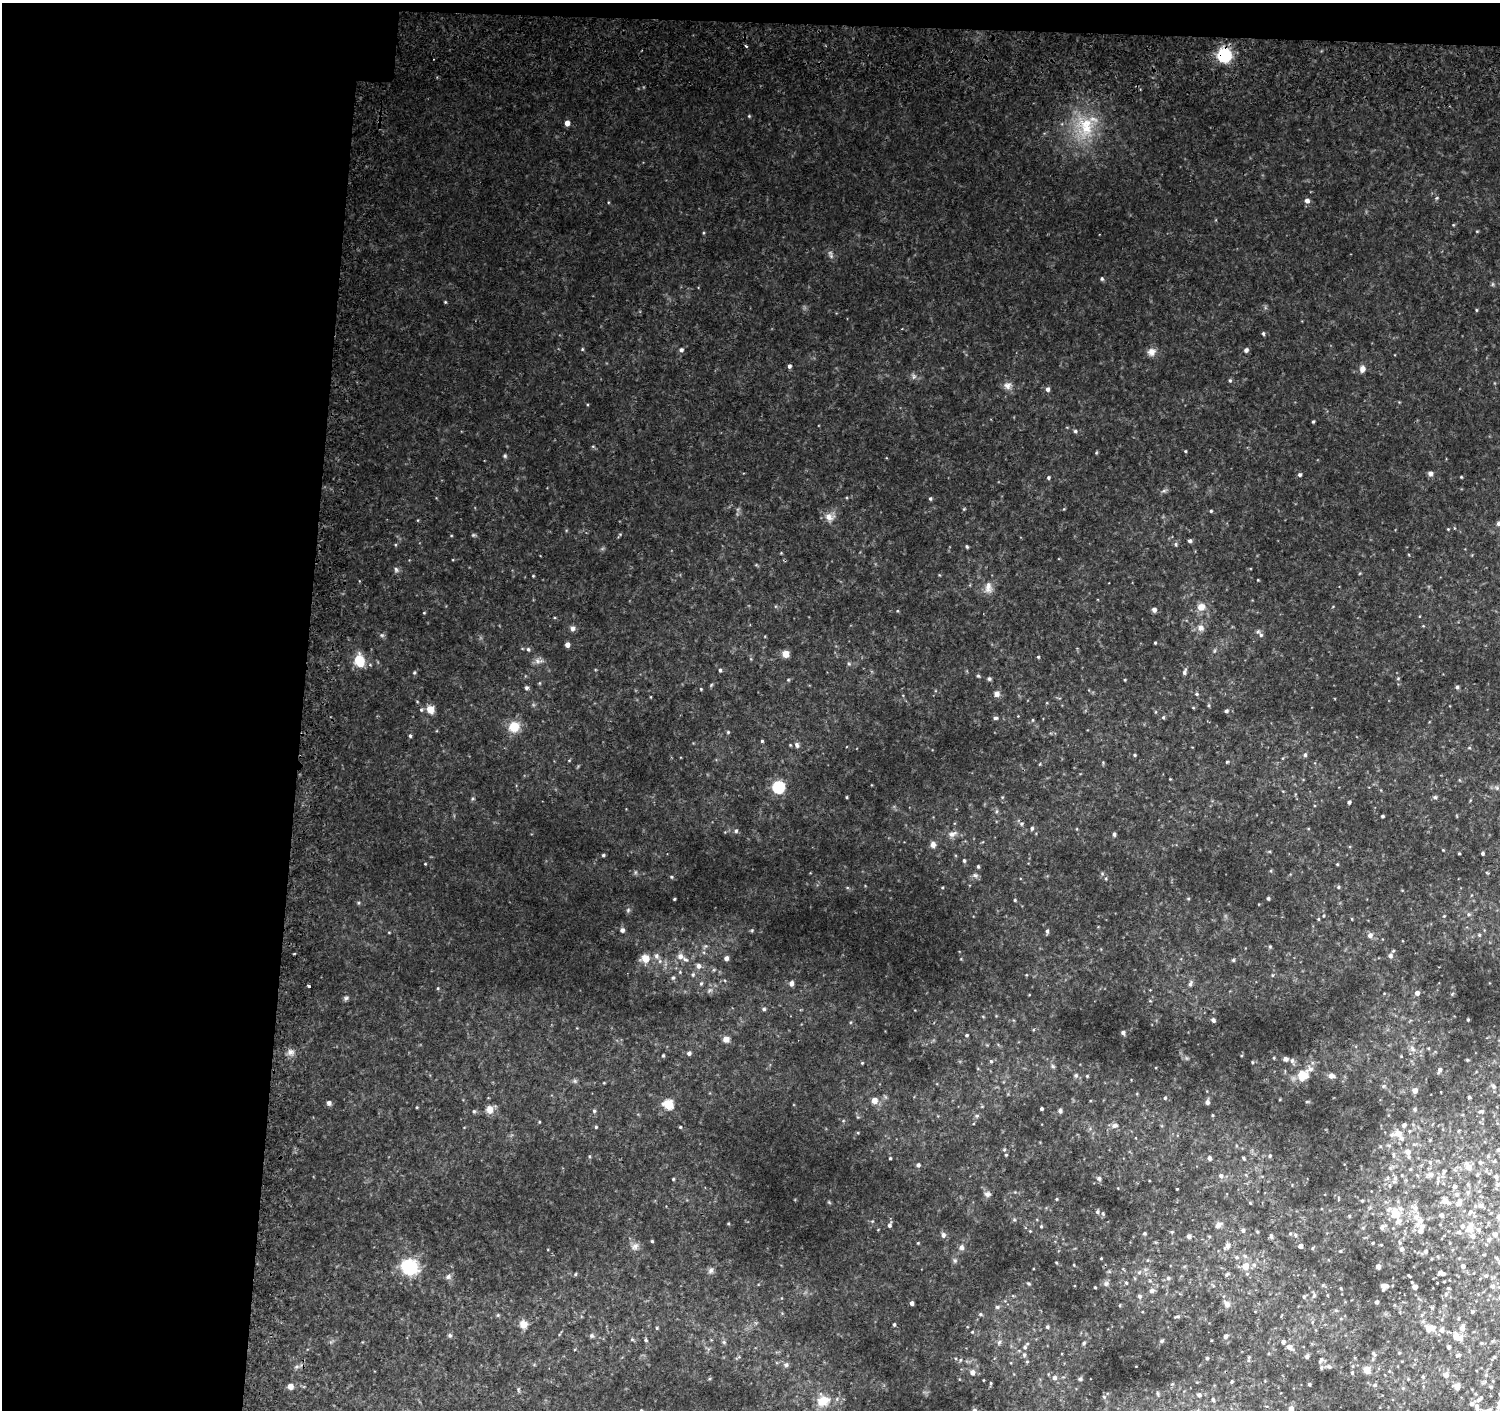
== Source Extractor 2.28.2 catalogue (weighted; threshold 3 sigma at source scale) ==
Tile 1 of 3 x 3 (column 1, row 1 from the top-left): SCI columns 50-1547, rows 3177-4584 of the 4581 x 4886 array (HDU 1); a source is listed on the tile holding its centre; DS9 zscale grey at full resolution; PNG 1502 x 1412 px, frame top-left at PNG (2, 3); no overlay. Shown black and unused: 22% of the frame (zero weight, under 2 of 3 exposures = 5% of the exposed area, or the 3 px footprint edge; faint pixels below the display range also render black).
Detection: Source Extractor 2.28.2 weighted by HDU 2 'WHT'; one run over the whole footprint, this tile lists its part. Background 0.0451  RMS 0.0081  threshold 0.0362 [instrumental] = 3 sigma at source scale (4.5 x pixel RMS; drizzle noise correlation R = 1.50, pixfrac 1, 0.0396/0.0396 arcsec/px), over >= 5 px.
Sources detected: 286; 16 inside a brighter listed object's ellipse — not listed separately; the other 270 listed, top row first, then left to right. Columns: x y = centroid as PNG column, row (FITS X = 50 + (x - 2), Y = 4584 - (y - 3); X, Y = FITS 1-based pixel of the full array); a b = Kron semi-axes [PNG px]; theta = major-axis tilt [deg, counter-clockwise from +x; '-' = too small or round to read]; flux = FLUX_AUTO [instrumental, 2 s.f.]
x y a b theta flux
746 46 4 3 - 0.75
1224 55 10 10 - 38
567 123 5 4 - 4.2
1086 124 19 12 22 17
1307 201 5 5 - 3.1
1102 279 5 4 - 1
1263 333 4 4 - 0.87
681 350 5 5 - 1.5
1246 350 5 4 - 1.8
1151 352 10 9 - 4
789 366 4 4 - 1.8
1362 369 8 7 - 3.2
1230 380 4 4 - 0.95
1007 386 9 9 - 3.5
1048 389 5 5 - 1.9
1313 422 3 3 - 0.82
1075 431 4 4 - 1.1
1185 451 4 3 - 0.62
505 456 6 4 -72 0.93
1430 473 6 6 - 2.2
1300 475 4 4 - 1.3
1048 477 5 4 - 0.98
930 499 5 4 - 1
1211 511 4 3 - 0.83
829 517 9 8 - 4.3
1498 523 5 5 - 1.8
1190 541 5 4 - 1.4
1176 544 5 3 - 0.98
967 546 4 3 - 0.92
396 569 7 4 -45 1.2
988 587 16 6 90 4
1201 607 9 8 - 5.7
1154 610 5 4 - 2.6
572 628 7 6 - 2
1200 628 9 8 - 3
1261 635 5 5 - 1.3
1155 643 3 3 - 0.71
567 645 5 4 - 3.1
528 649 5 4 - 1
786 654 5 5 - 9.7
1038 657 4 4 - 0.7
359 661 15 11 -79 13
538 661 7 4 -89 1.8
720 670 4 4 - 1.1
1184 673 6 5 - 1.5
989 679 5 4 - 1.2
1457 687 4 4 - 1.2
526 688 6 5 - 1.2
997 694 7 6 - 2.7
1197 694 5 4 - 0.89
430 709 5 5 - 14
1226 711 4 4 - 1.3
1163 717 4 4 - 0.83
995 718 6 4 14 1.2
514 727 13 12 - 11
410 736 4 3 - 1.1
762 741 4 3 - 0.71
797 745 8 5 -64 1.8
1135 755 5 3 - 0.77
1305 755 5 4 - 1.3
778 787 6 6 - 62
847 797 4 3 - 0.66
1435 797 5 4 - 1.2
1349 802 4 4 - 1.4
1382 816 3 3 - 0.93
1032 828 5 4 - 1.1
736 831 5 4 - 1
952 834 10 7 18 3.1
1114 834 5 4 - 1.4
933 844 8 6 -89 2.9
1459 853 3 2 - 0.63
1483 853 3 3 - 0.99
603 855 4 4 - 0.89
964 861 4 3 - 0.99
978 866 4 3 - 0.91
975 875 7 4 -1 1.5
671 877 5 3 - 0.74
1338 887 5 3 - 0.76
1268 898 4 3 - 1.1
674 899 4 3 - 0.67
1015 900 4 3 - 0.65
622 930 5 5 - 2.2
1047 931 5 5 - 1.2
1370 935 6 6 - 2.9
1270 946 5 3 - 0.75
656 956 7 6 - 2.1
680 956 7 7 - 3.7
1390 956 6 5 - 1.9
645 958 9 8 - 7.1
726 958 4 4 - 2.7
1233 960 4 4 - 0.84
698 966 6 5 - 2.3
693 975 5 4 - 0.98
673 978 5 3 - 0.86
701 983 5 4 - 1
791 983 5 5 - 2.5
1190 984 8 5 72 1.9
309 986 3 2 - 1
1417 993 5 5 - 2.7
346 998 6 5 - 1.3
764 1009 4 4 - 1
1213 1020 5 4 - 1.9
1123 1032 5 4 - 1.6
967 1035 4 3 - 0.87
726 1039 8 7 - 3.6
291 1052 6 6 - 2.5
689 1053 5 5 - 1.9
663 1055 5 3 - 0.72
1274 1058 4 2 - 0.6
1286 1059 7 6 - 2
991 1061 5 5 - 0.98
1252 1062 4 2 - 0.59
1440 1070 6 4 64 1.8
1087 1076 4 4 - 0.6
1303 1076 12 12 - 11
1331 1076 7 5 -5 3.2
1494 1086 6 6 - 1.6
1415 1090 5 5 - 3.8
1469 1097 3 3 - 0.93
1165 1098 4 4 - 0.89
874 1100 5 5 - 6.4
1207 1102 5 5 - 2.1
329 1103 5 5 - 2.2
668 1104 5 5 - 30
490 1109 9 8 - 5.2
1041 1109 3 3 - 1.1
474 1111 5 4 - 1
594 1111 4 4 - 0.88
1060 1111 6 4 82 1.6
1481 1111 7 3 0 1.2
977 1116 5 5 - 1.1
1115 1125 9 6 30 2.5
596 1127 4 4 - 0.71
680 1127 4 3 - 0.63
1398 1134 13 10 -3 6.8
1498 1149 5 3 - 0.88
1408 1152 8 7 - 3.4
1393 1154 7 3 82 1.2
1006 1155 4 3 - 0.67
1270 1156 5 4 - 0.98
1488 1156 4 4 - 0.82
890 1158 3 3 - 0.75
1209 1158 5 5 - 1.9
1243 1158 5 3 - 0.84
1494 1161 5 3 - 0.75
1430 1162 5 5 - 1.1
1480 1163 5 4 - 0.88
918 1165 5 4 - 1.6
1468 1167 10 6 -59 5.7
1410 1169 5 3 - 0.83
1444 1171 6 4 71 1.1
1430 1174 7 6 - 3.2
1402 1175 5 3 - 0.64
1477 1175 5 3 - 0.76
1221 1176 7 6 - 2.1
1496 1176 7 5 -47 1.5
1099 1178 5 5 - 1.5
1395 1178 6 4 -72 1.5
673 1179 3 3 - 0.68
1438 1182 6 4 89 1.1
1454 1187 7 6 - 1.7
987 1194 8 6 4 1.9
1457 1194 6 6 - 1.9
1056 1199 4 3 - 0.65
1445 1201 8 6 -14 4.9
1459 1202 9 6 69 4.2
1480 1205 8 7 - 2.1
1415 1208 10 7 -43 4
1097 1212 5 4 - 1.1
1395 1213 18 14 -69 13
1441 1215 6 5 - 1.9
1499 1217 7 6 - 2.7
1419 1222 17 6 47 4.4
889 1225 5 4 - 1.6
1218 1225 8 6 45 3.2
1041 1226 4 4 - 0.73
1382 1228 6 6 - 1.9
1469 1229 10 8 -10 4.8
1243 1230 5 5 - 1.6
1420 1231 8 6 -14 2.5
1459 1232 5 4 - 1.5
1144 1233 5 3 - 0.86
1495 1234 6 6 - 2.5
943 1235 6 5 - 2.3
1189 1236 4 4 - 2.5
1271 1236 7 4 -75 1.5
1488 1240 6 6 - 1.8
652 1241 4 4 - 0.68
635 1246 7 6 - 2.6
1227 1246 8 6 41 2.5
1300 1246 4 4 - 2.4
961 1248 7 6 - 2.1
1313 1248 5 3 - 0.7
1402 1249 5 5 - 1.5
1340 1251 3 3 - 0.65
1426 1251 5 4 - 1.4
1236 1257 5 4 - 0.95
1499 1262 5 4 - 0.82
1245 1266 7 6 - 7.6
1378 1266 4 4 - 2.9
1463 1266 5 4 - 2.2
409 1267 17 15 -24 32
711 1270 8 4 59 1.7
1441 1273 6 4 -21 3
1227 1275 6 3 44 1.1
1486 1276 5 4 - 0.95
448 1277 7 5 72 1.9
1168 1278 5 5 - 1.2
1106 1284 7 5 67 1.7
1387 1286 12 4 43 2.5
1492 1286 5 5 - 1.6
1095 1287 4 2 - 0.57
1415 1287 4 4 - 3.3
1151 1291 6 6 - 2.2
1140 1296 6 5 - 1.4
1314 1296 6 5 - 1.5
1304 1297 5 4 - 1
1377 1302 3 3 - 1.4
912 1303 4 4 - 2.1
1227 1304 9 7 -53 2.8
997 1307 5 5 - 1.2
1472 1312 4 3 - 0.87
980 1314 5 4 - 0.87
1178 1316 6 4 15 1.1
523 1324 9 9 - 4.9
894 1324 4 3 - 0.85
1047 1327 5 4 - 1.1
657 1328 4 3 - 0.69
1462 1328 8 6 70 3.5
1428 1330 13 8 -80 4
1442 1330 7 5 76 2.4
450 1335 6 5 - 1.1
1225 1336 5 4 - 1.9
1460 1338 8 7 - 5
646 1340 4 4 - 0.96
1161 1341 5 4 - 0.85
1283 1342 5 4 - 1.9
1084 1343 5 4 - 1
1025 1347 5 5 - 1.2
1289 1347 6 6 - 3.4
1449 1347 4 3 - 1.4
1374 1354 7 3 -54 1
1024 1355 5 5 - 1.2
1458 1355 6 4 12 1.3
1307 1356 5 5 - 1.6
1494 1357 5 3 - 0.67
1207 1358 4 3 - 0.84
1321 1360 8 4 65 1.4
786 1365 6 5 - 1.4
1329 1367 5 4 - 1.3
1367 1370 5 5 - 12
972 1372 5 5 - 2.8
1352 1373 4 4 - 0.68
1446 1375 6 6 - 3.4
1423 1377 4 4 - 0.86
1054 1378 6 6 - 2.4
1080 1379 5 4 - 1.3
1232 1381 3 3 - 0.78
1309 1384 4 3 - 0.78
290 1386 5 5 - 6
1457 1386 7 6 - 3.9
1491 1387 4 3 - 0.89
1199 1395 5 4 - 1.5
1104 1397 4 4 - 0.7
1213 1400 5 3 - 0.81
823 1401 17 12 24 9.6
1477 1406 8 6 -83 2.4
1291 1409 5 4 - 3.9
641 1410 5 3 - 0.63
974 1410 5 4 - 1.2
Overlapping masked pixels (flux is a lower limit): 1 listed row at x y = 1224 55
Isophote crosses this tile's border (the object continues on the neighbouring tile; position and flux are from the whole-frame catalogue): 6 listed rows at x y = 1498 523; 1499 1217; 1499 1262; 1291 1409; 641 1410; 974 1410
Unlisted compact peaks at least as high as the median listed source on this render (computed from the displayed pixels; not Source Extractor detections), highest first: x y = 978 676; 445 302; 728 732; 414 672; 421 710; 1461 477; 582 349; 473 535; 752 930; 701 689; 1227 762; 1103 1214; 1476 310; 533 576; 1437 198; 438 988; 1468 1020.